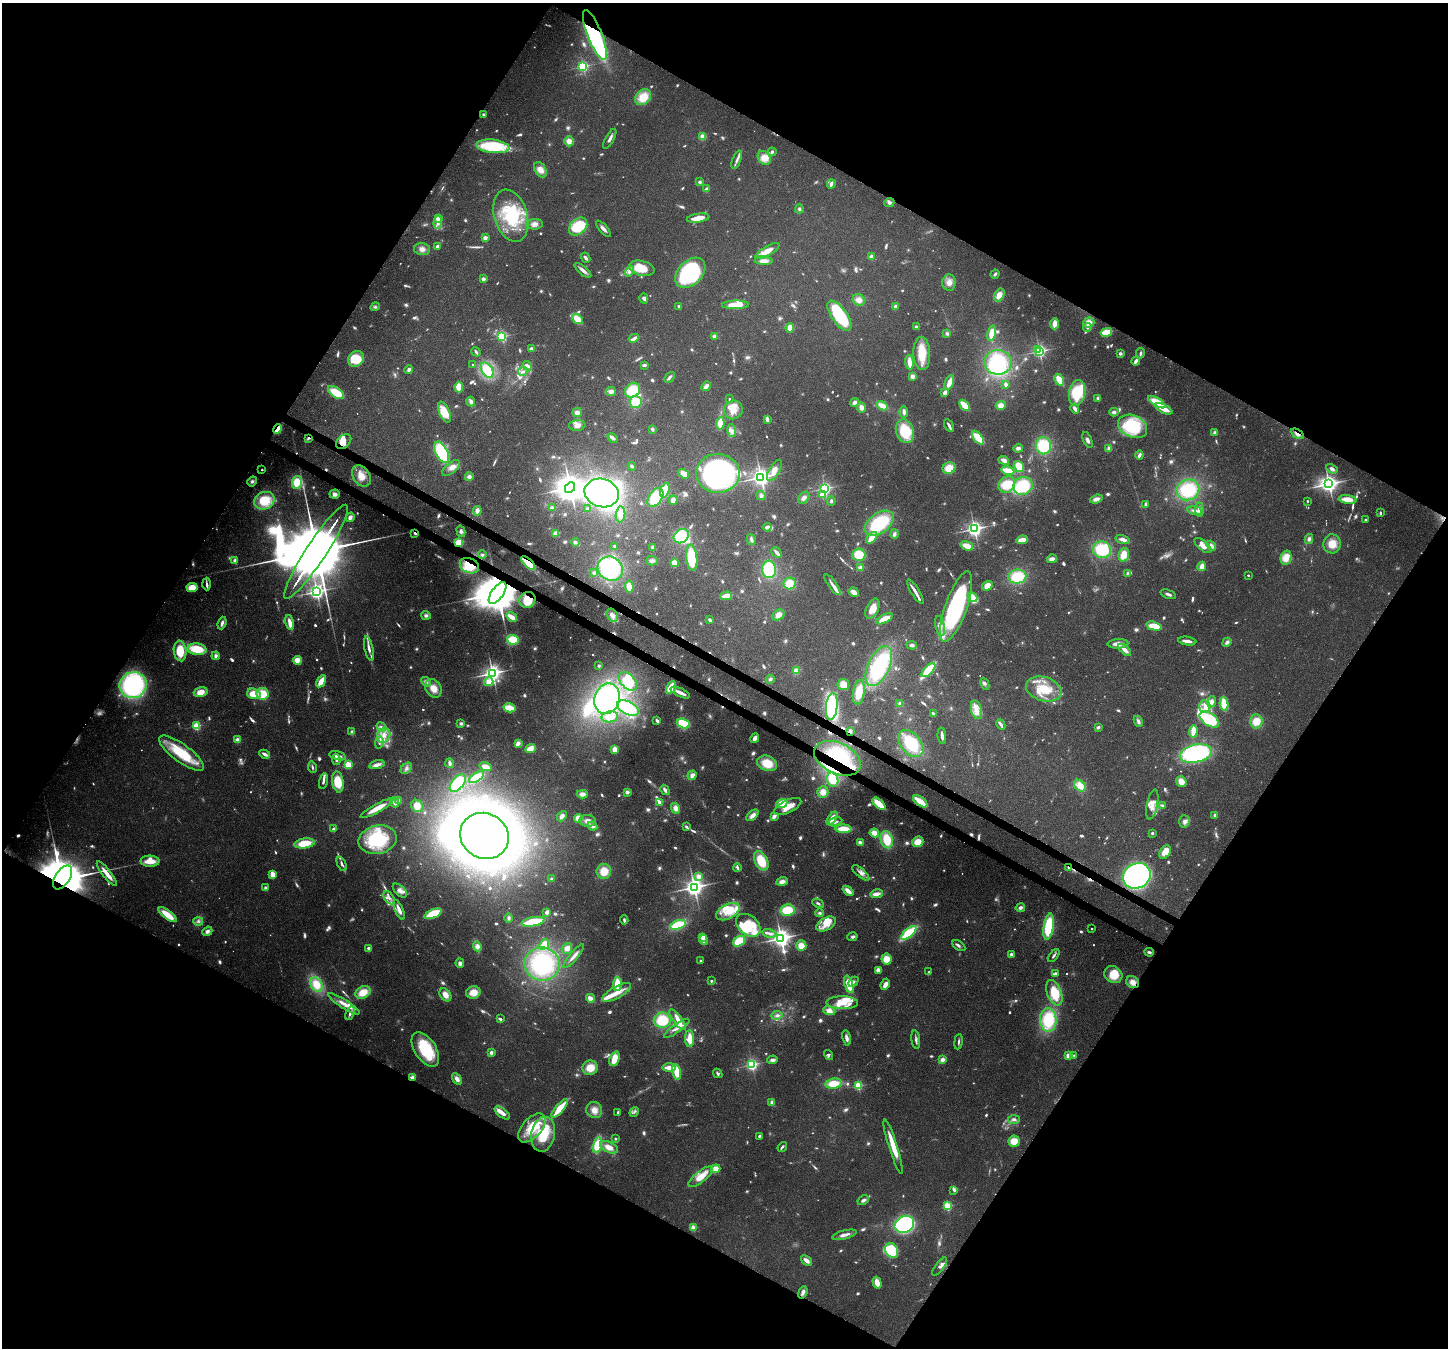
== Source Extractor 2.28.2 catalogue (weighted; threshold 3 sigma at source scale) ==
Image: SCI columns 74-5855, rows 359-5741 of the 5923 x 6035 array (HDU 1 of 3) = the unmasked area's bounding box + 8 px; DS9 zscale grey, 4 x 4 block average (1 PNG px = mean of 4 x 4 image px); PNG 1450 x 1350 px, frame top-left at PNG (2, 3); each listed source drawn as its Kron ellipse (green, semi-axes under 4 px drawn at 4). Shown black and unused: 48% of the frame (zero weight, under 3 of 4 exposures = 8% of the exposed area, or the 3 px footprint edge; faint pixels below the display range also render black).
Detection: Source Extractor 2.28.2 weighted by HDU 2 'WHT'. Background 0.121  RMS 0.0044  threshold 0.0197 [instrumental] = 3 sigma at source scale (4.5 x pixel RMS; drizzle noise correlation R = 1.50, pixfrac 1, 0.0396/0.0396 arcsec/px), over >= 5 px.
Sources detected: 1284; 112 too faint to see at this stretch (4 x 4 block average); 17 inside a brighter object's white glare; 8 cosmic-ray / hot-pixel residue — neither listed nor drawn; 12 coinciding with a brighter row at this scale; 139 inside a brighter listed object's ellipse — not listed separately; of the other 996, all 500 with FLUX_AUTO >= 5.93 (the completeness limit of this list) listed and drawn (496 fainter detections not listed), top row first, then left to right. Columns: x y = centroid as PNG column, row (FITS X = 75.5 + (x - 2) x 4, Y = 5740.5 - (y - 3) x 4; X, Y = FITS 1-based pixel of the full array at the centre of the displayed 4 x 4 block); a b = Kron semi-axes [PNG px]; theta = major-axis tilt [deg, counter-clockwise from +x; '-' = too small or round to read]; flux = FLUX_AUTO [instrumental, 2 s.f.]
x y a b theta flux
595 35 27 7 -68 570
583 66 2 2 - 530
643 97 9 7 45 66
484 115 2 2 - 34
703 136 2 2 - 110
610 139 11 3 61 15
569 141 5 5 - 17
493 146 16 6 -6 170
772 152 4 3 - 7.1
764 158 7 6 - 35
737 160 9 3 70 11
540 170 8 5 -58 27
700 182 4 3 - 5.9
831 184 5 2 - 12
706 189 3 3 - 10
889 203 5 4 - 8.5
799 209 4 4 - 6.4
511 216 27 16 -74 170
438 218 2 2 - 73
698 218 11 3 9 40
438 222 6 3 88 14
534 224 8 5 6 19
578 227 10 7 43 120
603 229 10 3 -48 12
485 238 2 2 - 53
437 247 3 2 - 9
422 249 8 6 -3 17
767 251 14 5 31 32
871 257 2 2 - 58
585 258 5 2 - 8.8
764 261 9 4 -3 19
642 268 13 7 -14 78
583 270 10 3 -41 15
629 271 5 3 - 14
690 273 17 12 45 380
995 274 4 3 - 7
483 279 2 2 - 40
949 282 8 7 - 23
999 295 7 4 59 28
644 298 5 4 - 8.9
859 300 6 5 - 22
735 305 13 4 2 65
679 306 3 2 - 6.8
895 306 2 2 - 39
375 307 5 4 - 6.2
839 316 17 7 -55 190
577 319 6 4 -38 46
1089 322 5 5 - 22
1055 324 5 3 - 29
916 327 3 2 - 7.4
790 328 4 4 - 29
1087 328 4 3 - 6.6
1106 332 5 3 - 73
992 333 8 3 77 43
947 334 4 3 - 6.6
502 336 2 2 - 430
714 336 2 2 - 61
634 338 5 3 - 16
532 349 3 3 - 15
1038 349 2 2 - 70
1039 351 2 2 - 730
476 352 5 2 - 7.1
922 353 17 8 -88 78
1120 353 3 3 - 6.3
1140 353 5 3 - 6
356 359 8 7 - 110
1136 361 4 2 - 12
909 362 7 3 -85 34
998 362 13 12 - 190
473 364 2 2 - 6.4
644 365 3 2 - 8.8
527 366 5 3 - 9.7
409 370 4 3 - 11
487 370 8 5 -57 120
523 372 5 3 - 10
912 376 3 3 - 16
669 377 6 2 47 11
1059 380 6 2 -62 71
949 382 8 3 68 34
1006 384 3 3 - 7.1
706 386 5 3 - 18
459 387 5 4 - 32
632 390 8 6 42 84
611 391 4 4 - 16
336 392 9 5 -34 76
945 392 4 3 - 15
1077 393 13 8 79 130
1098 398 3 3 - 6.5
729 399 2 2 - 9.1
471 401 5 4 - 10
636 402 6 6 - 67
854 402 4 3 - 11
1157 402 10 4 -31 63
965 405 6 3 -45 62
1001 405 5 4 - 24
882 406 6 3 -29 29
861 407 5 4 - 17
1075 409 5 3 - 12
1164 409 9 3 -28 44
733 410 9 9 - 30
444 412 11 5 -68 60
577 412 5 4 - 14
904 412 5 3 - 12
1114 412 4 3 - 9.4
767 419 4 2 - 14
720 423 6 3 82 39
577 425 8 5 6 19
949 425 7 2 -62 12
1133 426 15 11 -25 160
277 429 5 2 - 32
652 429 3 3 - 8.3
732 430 6 4 -83 12
905 431 12 9 -72 110
1214 433 4 3 - 7.1
1297 434 7 3 -31 12
308 438 4 3 - 6.2
613 438 6 3 -43 8.1
978 438 8 4 -52 68
1087 440 8 3 -69 11
344 442 9 6 41 31
1043 446 8 7 - 140
1018 448 5 3 - 10
1109 449 4 2 - 16
442 452 11 6 -64 200
1139 455 4 2 - 13
1004 460 5 3 - 16
632 466 4 3 - 6
1019 466 6 4 -56 42
451 468 10 5 39 20
949 468 6 5 - 50
1332 469 6 3 -31 10
262 470 2 2 - 7.6
774 470 12 5 60 34
1008 471 7 3 -12 53
718 473 22 19 0 730
683 474 6 4 -34 25
361 476 11 8 -56 43
469 477 4 4 - 12
761 477 3 3 - 1700
252 481 5 4 - 8.4
297 482 6 5 - 63
1329 484 3 3 - 1600
1007 485 9 7 43 86
1023 486 10 8 24 150
570 487 5 4 - 3400
825 488 2 2 - 690
665 490 7 4 73 73
1188 490 11 10 - 150
602 493 17 14 -16 570
335 494 5 4 - 11
822 495 2 2 - 67
761 496 5 4 - 8.9
655 497 10 6 55 110
804 498 7 4 51 14
1096 499 6 3 18 17
673 500 4 3 - 17
1348 500 9 4 -8 43
264 501 10 8 22 88
831 501 5 2 - 6
1307 501 2 2 - 8.4
1145 504 4 3 - 6.3
552 508 3 3 - 12
587 508 2 2 - 12
1199 510 7 3 -85 14
477 511 5 3 - 18
1195 511 7 3 -9 11
1380 513 4 2 - 5.9
620 514 8 4 84 28
350 517 5 3 - 15
1365 520 2 2 - 21
879 523 16 10 37 200
767 527 4 3 - 12
974 529 3 3 - 1200
461 531 6 3 -75 8
415 533 3 2 - 6.6
556 534 4 3 - 21
894 534 4 3 - 11
681 536 8 6 40 100
872 538 7 3 49 54
751 539 5 4 - 8
1123 539 7 3 -15 15
1309 539 5 3 - 8.6
1022 540 6 3 10 31
575 542 4 4 - 7.3
459 543 4 3 - 82
1332 544 9 8 - 39
1203 545 10 5 -41 27
614 546 2 2 - 17
967 546 6 3 -18 38
1211 546 5 3 - 15
653 547 4 3 - 9
1102 550 9 8 - 140
316 552 56 10 57 72000
777 552 6 2 -46 16
482 555 4 4 - 6.6
859 555 6 6 - 57
1124 555 7 5 76 42
692 558 13 5 -85 160
1286 558 7 5 77 38
1052 559 5 3 - 17
235 561 2 2 - 50
652 561 5 4 - 9.3
528 563 8 3 -43 91
674 563 4 3 - 23
469 566 10 7 -24 76
1202 566 4 2 - 38
860 568 2 2 - 66
610 569 13 11 -35 280
769 569 8 7 - 140
594 573 4 3 - 7.8
1128 573 4 3 - 6
1248 575 2 2 - 7.4
1017 577 9 7 7 110
790 583 6 6 - 46
207 584 6 2 -87 7
832 585 12 2 -55 15
987 586 6 4 37 25
192 587 5 4 - 46
629 587 6 4 -83 41
317 591 3 3 - 1200
854 592 5 3 - 22
915 592 14 2 -58 24
497 593 12 6 54 14000
1168 594 8 2 -20 9.5
726 596 6 3 15 33
973 597 5 4 - 34
527 600 8 7 - 57
956 607 37 11 70 470
872 609 11 6 64 39
426 615 5 4 - 9.6
612 615 7 5 -60 19
778 615 6 5 - 22
512 617 6 2 -32 33
884 619 9 3 27 31
710 620 4 2 - 8.6
290 622 7 3 -75 31
222 623 6 2 70 12
940 626 10 4 -79 20
1154 626 8 4 -15 55
513 640 6 5 - 79
1187 641 9 3 -8 18
1227 642 5 3 - 9.4
1118 644 10 4 4 20
912 645 5 3 - 8.8
197 649 9 6 -6 87
369 649 12 3 -78 19
1125 650 8 3 -40 21
180 651 10 6 -84 77
216 656 4 3 - 10
297 660 4 4 - 39
599 666 2 2 - 8.5
879 666 21 10 65 290
928 670 9 4 47 120
796 671 4 3 - 25
492 673 3 3 - 1500
770 679 4 3 - 8.4
321 681 6 3 58 50
628 681 11 7 -47 130
426 682 5 4 - 12
489 682 5 4 - 29
985 684 6 3 -66 6.5
133 685 14 13 - 440
843 685 6 5 - 30
671 687 7 3 60 64
434 688 9 7 -59 34
1044 689 18 12 -17 98
201 692 7 4 16 39
859 692 12 6 81 56
680 693 10 2 -25 23
254 694 7 5 -17 59
263 694 6 6 - 67
607 699 15 12 71 330
1211 702 6 4 67 18
900 703 3 3 - 9.6
1224 704 7 3 -83 73
832 706 13 6 84 280
1205 706 6 5 - 21
509 708 6 3 -13 60
628 708 11 6 -26 140
976 710 9 5 -78 30
933 713 3 2 - 8.7
610 717 8 5 10 35
1209 719 11 6 -35 210
657 721 4 2 - 10
1138 721 6 3 -67 11
1256 721 7 6 - 45
461 723 4 3 - 8
683 723 6 4 -19 90
1001 725 5 2 - 11
197 726 2 2 - 220
381 727 5 3 - 10
1098 727 4 3 - 6.9
850 731 3 3 - 8.8
1193 731 6 3 88 49
352 732 4 3 - 9.6
384 736 7 6 - 28
942 736 8 2 -84 15
755 738 5 3 - 15
238 740 2 2 - 89
379 743 6 3 79 7.9
518 743 2 2 - 42
911 743 15 10 -49 150
531 748 5 3 - 46
615 749 3 3 - 28
181 753 27 9 -36 140
1196 753 16 9 11 420
265 754 5 2 - 14
338 756 8 3 -14 15
837 758 25 15 -25 300
336 759 6 2 -82 9.3
450 763 4 3 - 11
767 763 10 7 -22 68
348 765 2 2 - 190
377 765 8 3 15 19
312 767 6 2 -81 6.3
486 767 6 3 -18 29
406 768 6 4 45 11
692 775 5 3 - 17
477 777 8 4 32 59
832 780 7 6 - 62
323 781 8 2 76 8.5
338 782 11 5 -80 66
1181 782 6 5 - 24
458 783 10 6 50 130
1080 786 7 5 -45 40
665 790 5 2 - 11
627 792 3 2 - 15
823 792 6 5 - 31
582 794 5 4 - 19
399 800 2 2 - 58
920 801 8 3 -36 75
394 802 5 3 - 16
659 802 2 2 - 22
782 803 6 3 22 66
879 804 8 3 -43 73
1152 805 15 5 79 27
1163 805 2 2 - 8.7
417 806 7 5 -40 32
788 806 14 6 26 50
377 808 18 3 29 52
676 808 5 4 - 19
753 815 7 4 41 19
1215 815 3 2 - 18
562 816 6 4 48 16
774 816 4 2 - 19
578 818 4 4 - 33
832 818 7 3 55 31
588 821 8 6 -6 19
1184 821 6 5 - 12
835 822 7 3 14 9.8
592 826 5 3 - 15
686 827 2 2 - 12
334 829 3 2 - 8
844 829 8 4 -2 57
874 833 4 4 - 37
1152 833 2 2 - 6.7
484 836 25 22 -29 4100
378 840 19 14 12 190
887 840 9 6 -75 81
860 842 2 2 - 65
918 842 6 5 - 39
305 843 10 5 8 74
1165 852 7 5 59 41
150 861 9 5 -1 49
761 861 10 6 -62 80
342 864 8 3 -66 9.8
1068 867 2 2 - 14
737 868 4 2 - 9
604 871 7 7 - 49
861 873 10 3 -41 13
107 874 15 3 -52 35
273 875 3 2 - 40
699 876 2 2 - 62
1137 876 14 12 29 1100
63 877 13 7 56 24000
552 879 4 3 - 6
782 881 6 3 17 17
694 887 3 3 - 1700
265 888 3 3 - 8.2
400 891 9 5 -43 17
848 891 6 3 -40 22
876 894 6 2 8 25
389 898 7 4 -55 13
818 903 6 2 -29 6.8
1020 908 5 3 - 9.7
399 910 10 2 -67 29
787 910 7 5 8 77
547 912 3 2 - 17
728 912 12 7 28 45
820 913 4 3 - 6.5
433 914 9 4 23 83
167 915 11 3 -37 73
509 918 4 4 - 7.2
624 920 4 2 - 7.4
198 921 5 4 - 8.6
533 922 11 4 11 110
826 924 10 6 30 35
678 925 8 4 18 110
748 925 14 9 -38 100
1049 927 13 5 81 170
1092 928 2 2 - 6.7
207 931 5 4 - 11
770 933 7 3 -15 11
909 933 9 4 41 150
702 937 2 2 - 63
852 937 5 2 - 8.6
781 938 4 3 - 1600
704 940 5 2 - 17
739 941 7 4 34 75
544 944 5 4 - 50
477 946 5 4 - 19
801 946 5 5 - 32
959 946 7 3 -34 8.1
368 948 2 2 - 23
567 948 6 5 - 19
1149 952 5 3 - 6.5
1012 955 4 3 - 12
574 956 15 3 50 17
1054 956 7 2 51 6.8
886 959 5 5 - 36
700 961 2 2 - 11
460 963 5 4 - 10
542 964 17 16 - 300
878 970 3 3 - 31
929 972 2 2 - 12
1055 973 3 2 - 6.2
1113 974 9 8 - 68
711 981 2 2 - 16
853 982 6 3 44 7.8
1133 982 7 5 -34 21
316 984 7 5 -60 60
617 984 7 4 87 53
849 984 9 3 -73 72
885 984 6 3 64 21
363 992 8 6 29 49
617 992 16 6 29 37
473 993 7 6 - 41
1054 993 13 7 -69 89
445 995 7 5 -54 24
590 998 4 3 - 24
842 1003 16 6 -1 46
344 1004 18 3 -32 27
829 1011 6 4 -19 22
350 1013 7 3 65 12
777 1015 5 3 - 10
500 1019 3 2 - 8.3
677 1019 12 4 -53 25
662 1020 8 7 - 110
1048 1020 12 8 -87 160
677 1028 15 4 35 18
846 1038 7 3 -78 16
690 1039 8 4 -88 41
916 1040 9 3 -82 8.7
959 1042 7 2 83 6.4
425 1050 19 10 -58 150
491 1052 3 2 - 12
828 1055 5 3 - 6.2
1074 1055 2 2 - 6.6
1068 1056 2 2 - 77
614 1059 7 4 68 54
773 1060 5 3 - 12
942 1060 4 3 - 13
752 1065 2 2 - 610
590 1068 8 7 - 46
669 1068 7 2 0 41
677 1072 8 4 -77 57
718 1073 5 4 - 6.5
412 1078 4 3 - 15
457 1079 6 4 -58 19
834 1084 8 5 9 61
858 1086 2 2 - 230
772 1102 4 3 - 9.4
560 1108 11 4 50 73
594 1110 8 7 - 26
618 1112 3 2 - 6.2
634 1112 5 3 - 6.3
502 1113 9 4 -37 20
1014 1120 6 3 5 7.8
532 1128 17 9 48 88
543 1134 17 11 79 100
759 1136 2 2 - 6.9
615 1139 2 2 - 15
1014 1141 5 5 - 40
597 1145 7 4 76 68
609 1147 9 5 -24 32
782 1147 5 2 - 6
893 1147 28 4 -73 66
716 1169 5 4 - 26
701 1177 15 5 38 49
954 1190 4 3 - 6.2
863 1200 6 3 30 11
947 1206 2 2 - 230
904 1224 10 8 27 530
693 1228 2 2 - 73
844 1235 13 3 13 19
892 1251 8 6 -58 140
806 1261 6 3 -40 19
940 1267 11 4 53 14
877 1283 6 3 -74 32
803 1292 6 3 69 14
Overlapping masked pixels (flux is a lower limit): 22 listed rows (the first 20) at x y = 595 35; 277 429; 1297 434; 308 438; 344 442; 415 533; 459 543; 316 552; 528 563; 469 566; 497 593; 527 600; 133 685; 850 731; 837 758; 832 780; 920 801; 1068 867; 1137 876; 63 877